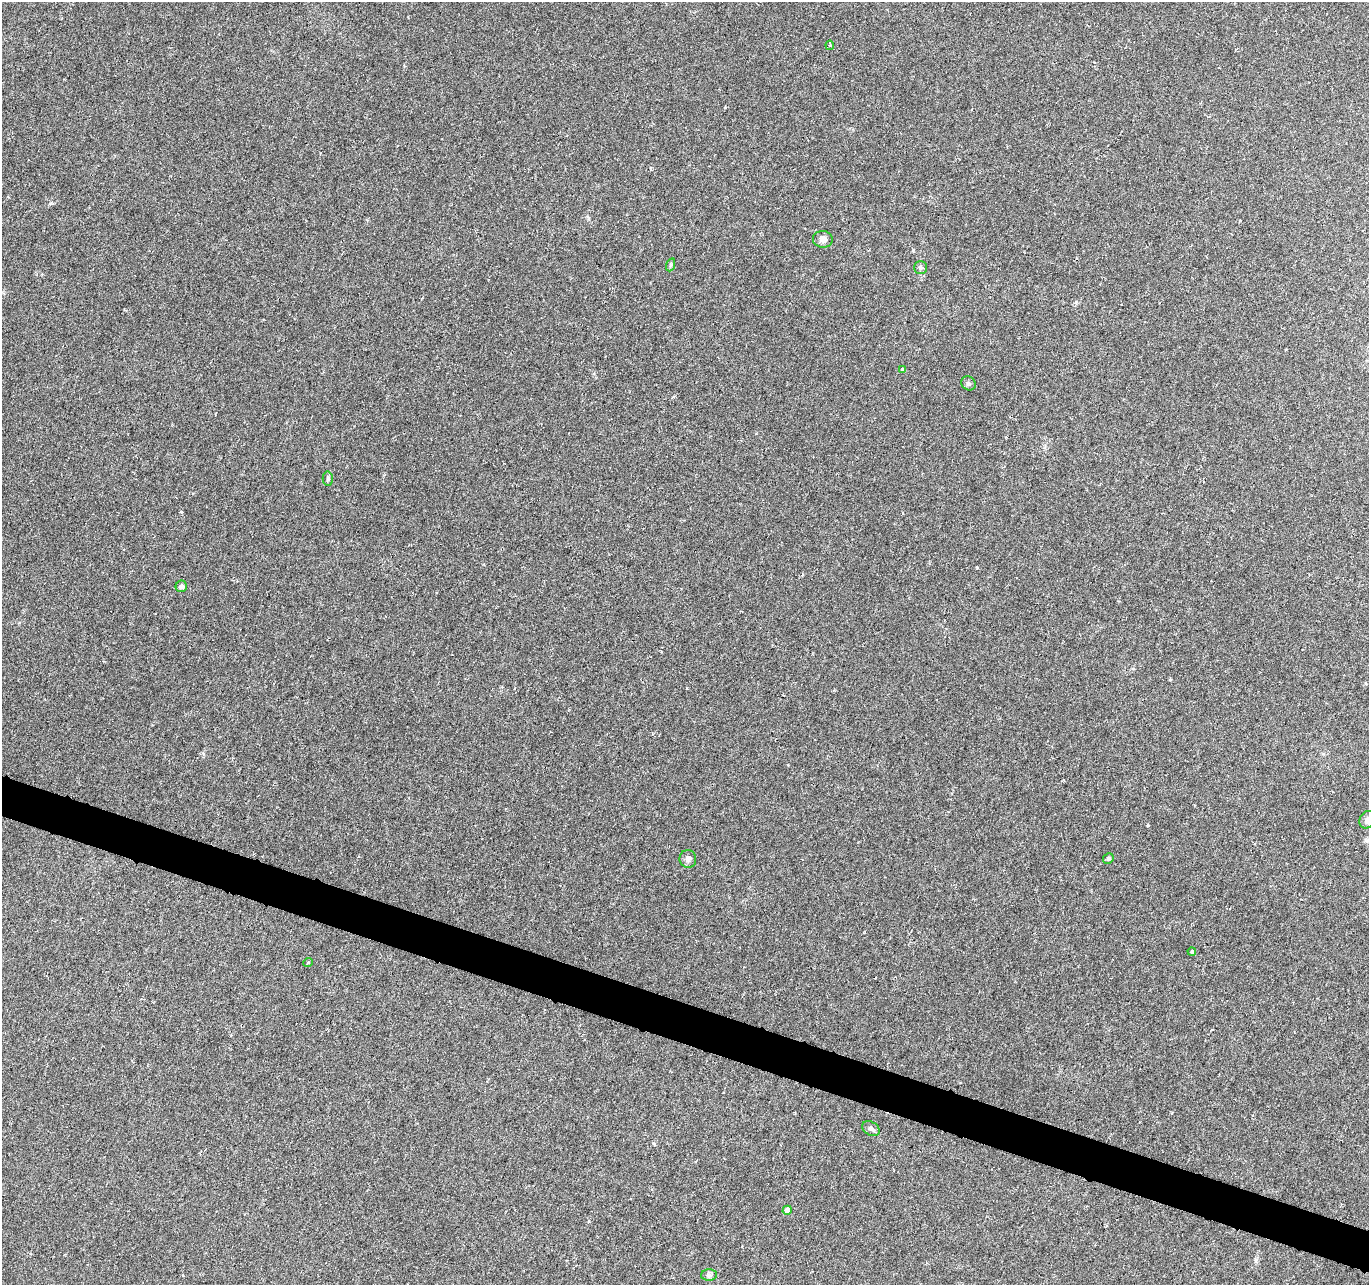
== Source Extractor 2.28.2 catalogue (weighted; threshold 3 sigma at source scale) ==
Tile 6 of 4 x 4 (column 2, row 2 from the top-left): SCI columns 1368-2734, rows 2775-4057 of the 5470 x 5614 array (HDU 1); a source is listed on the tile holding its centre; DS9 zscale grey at full resolution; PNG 1371 x 1287 px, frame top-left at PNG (2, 2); each listed source drawn as its Kron ellipse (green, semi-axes under 4 px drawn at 4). Shown black and unused: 3% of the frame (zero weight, under 3 of 6 exposures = <1% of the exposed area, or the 3 px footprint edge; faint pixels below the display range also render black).
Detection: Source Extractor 2.28.2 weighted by HDU 2 'WHT'; one run over the whole footprint, this tile lists its part. Background 0.00589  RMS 0.003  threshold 0.0124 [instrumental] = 3 sigma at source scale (4.09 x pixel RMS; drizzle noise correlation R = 1.36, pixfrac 0.8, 0.0396/0.0396 arcsec/px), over >= 5 px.
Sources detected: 17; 1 cosmic-ray / hot-pixel residue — neither listed nor drawn; the other 16 listed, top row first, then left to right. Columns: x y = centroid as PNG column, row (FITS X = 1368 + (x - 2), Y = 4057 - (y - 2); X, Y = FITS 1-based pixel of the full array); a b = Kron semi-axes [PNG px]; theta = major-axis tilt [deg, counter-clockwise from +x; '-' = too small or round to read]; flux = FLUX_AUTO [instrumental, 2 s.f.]
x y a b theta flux
830 45 5 4 - 0.49
823 239 10 8 -5 1.4
670 265 7 4 71 0.39
920 267 6 6 - 0.62
903 370 4 4 - 1.1
968 383 7 6 - 0.63
328 479 7 5 88 0.5
181 586 6 5 - 0.83
1368 820 9 7 55 1.4
1108 858 5 5 - 0.57
688 859 9 8 - 0.98
1192 951 4 4 - 0.43
308 963 5 3 - 0.22
871 1128 9 6 -32 0.84
787 1210 5 4 - 2.3
709 1275 8 5 -1 0.7
Isophote crosses this tile's border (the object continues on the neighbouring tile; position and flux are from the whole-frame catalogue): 1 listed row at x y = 1368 820
Unlisted compact peaks at least as high as the median listed source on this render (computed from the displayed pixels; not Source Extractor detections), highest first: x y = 181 512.